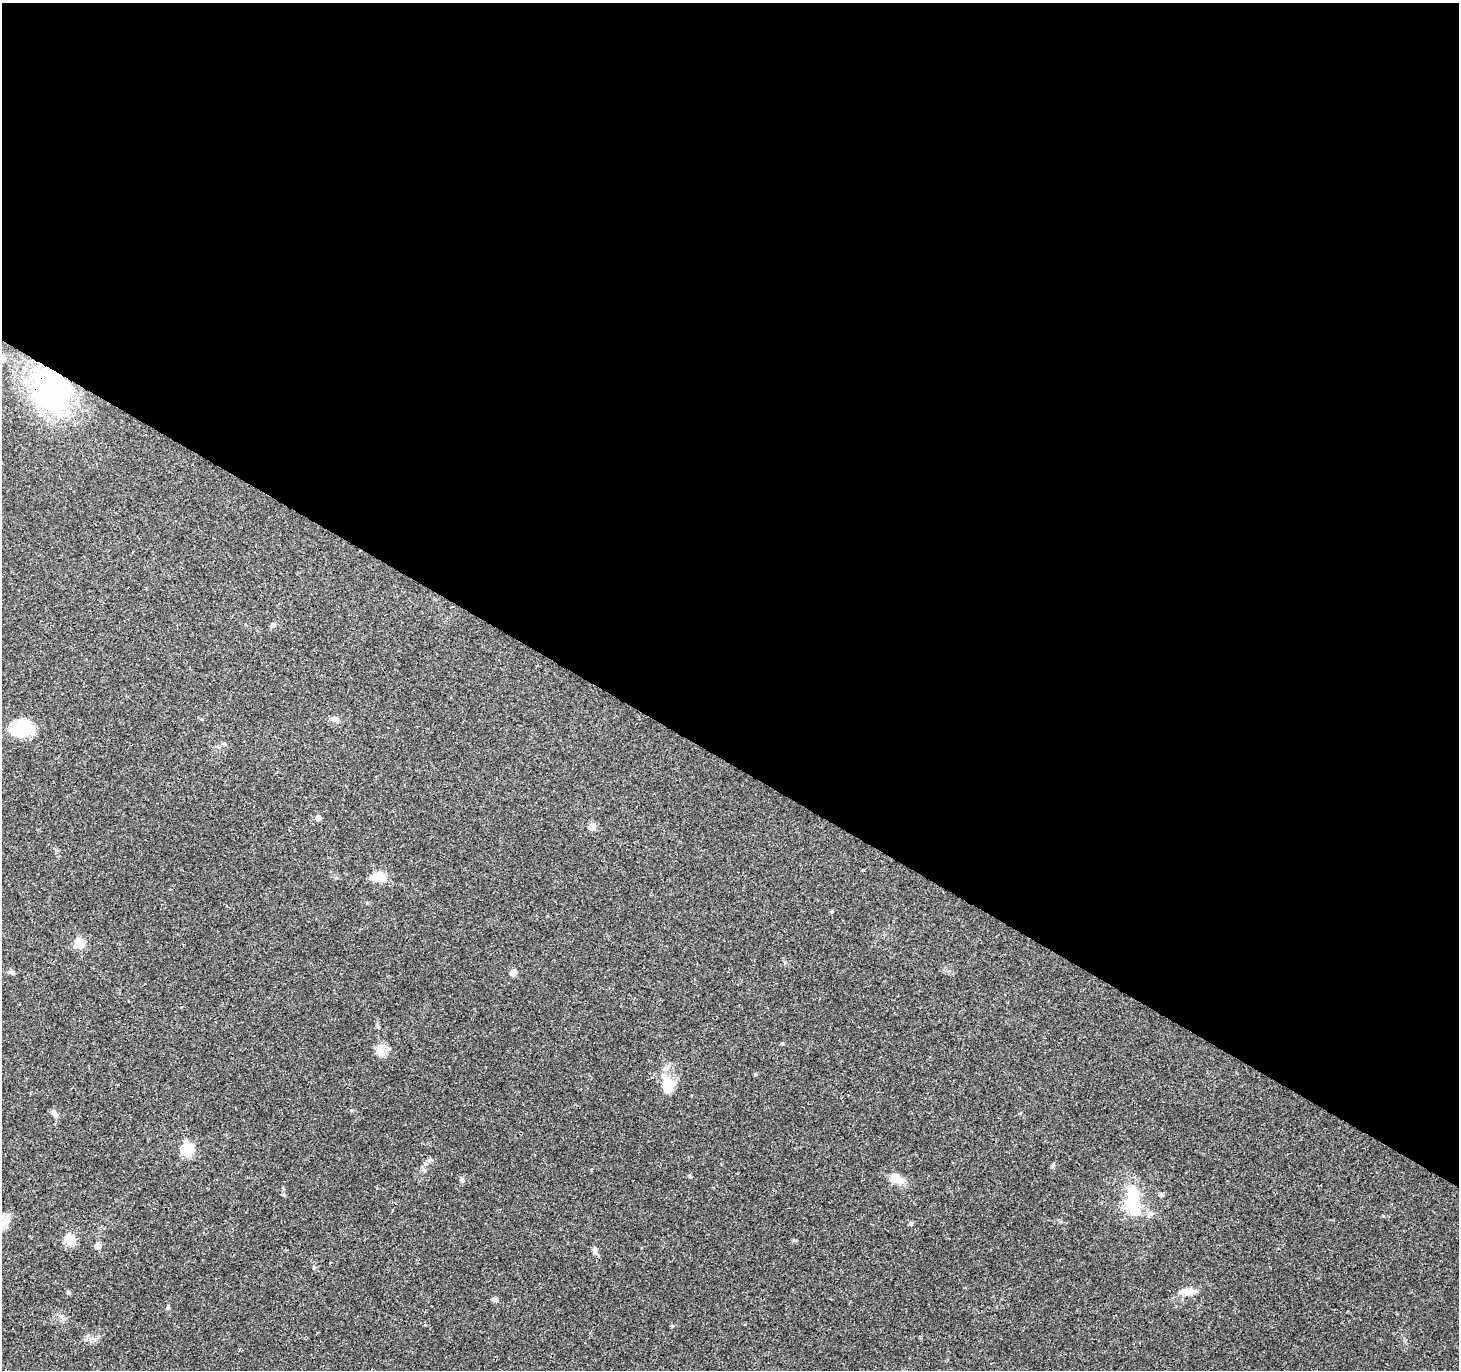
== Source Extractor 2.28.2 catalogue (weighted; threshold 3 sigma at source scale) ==
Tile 3 of 4 x 4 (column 3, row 1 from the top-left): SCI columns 2955-4411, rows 4351-5718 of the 5957 x 6001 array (HDU 1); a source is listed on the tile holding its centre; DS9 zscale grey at full resolution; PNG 1461 x 1372 px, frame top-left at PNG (2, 3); no overlay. Shown black and unused: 56% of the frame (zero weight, under 3 of 4 exposures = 3% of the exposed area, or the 3 px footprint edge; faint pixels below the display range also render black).
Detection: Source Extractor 2.28.2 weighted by HDU 2 'WHT'; one run over the whole footprint, this tile lists its part. Background 0.0398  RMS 0.0029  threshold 0.0131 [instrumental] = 3 sigma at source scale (4.5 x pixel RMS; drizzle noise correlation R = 1.50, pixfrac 1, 0.0396/0.0396 arcsec/px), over >= 5 px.
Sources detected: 31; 1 inside a brighter object's white glare — not listed; the other 30 listed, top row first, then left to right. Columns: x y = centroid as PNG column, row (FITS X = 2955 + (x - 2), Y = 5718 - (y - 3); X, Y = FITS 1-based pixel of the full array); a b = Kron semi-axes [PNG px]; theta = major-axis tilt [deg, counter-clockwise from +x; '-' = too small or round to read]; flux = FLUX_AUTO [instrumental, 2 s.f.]
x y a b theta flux
2 359 9 8 - 1.4
51 391 53 40 -59 56
273 625 7 5 31 0.63
335 719 11 6 -5 1.1
21 728 24 17 4 13
318 818 5 4 - 2.1
592 827 5 5 - 6.9
379 877 11 7 5 8.8
79 943 5 5 - 14
11 972 8 3 -19 0.52
513 973 7 6 - 1.4
380 1050 18 10 -76 2.8
667 1085 24 16 -86 7.1
54 1113 11 6 -59 1.2
187 1149 6 6 - 32
690 1177 6 3 -19 0.32
897 1178 20 10 -28 3.9
462 1180 6 6 - 0.6
1161 1195 6 5 - 0.48
1133 1197 38 18 -85 11
911 1223 6 5 - 0.51
69 1240 5 5 - 18
98 1246 5 5 - 3.3
595 1250 8 6 -76 0.88
314 1267 5 5 - 0.37
68 1292 5 5 - 0.42
1188 1292 19 9 -1 2.6
495 1299 8 6 -26 0.72
168 1307 9 3 69 0.42
672 1326 5 4 - 0.3
Overlapping masked pixels (flux is a lower limit): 1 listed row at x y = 51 391
Isophote crosses this tile's border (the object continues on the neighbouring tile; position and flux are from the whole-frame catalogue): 1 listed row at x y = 2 359
Unlisted compact peaks at least as high as the median listed source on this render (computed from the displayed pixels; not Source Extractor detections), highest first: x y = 755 1074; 1052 1166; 782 1044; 351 1110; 794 1240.